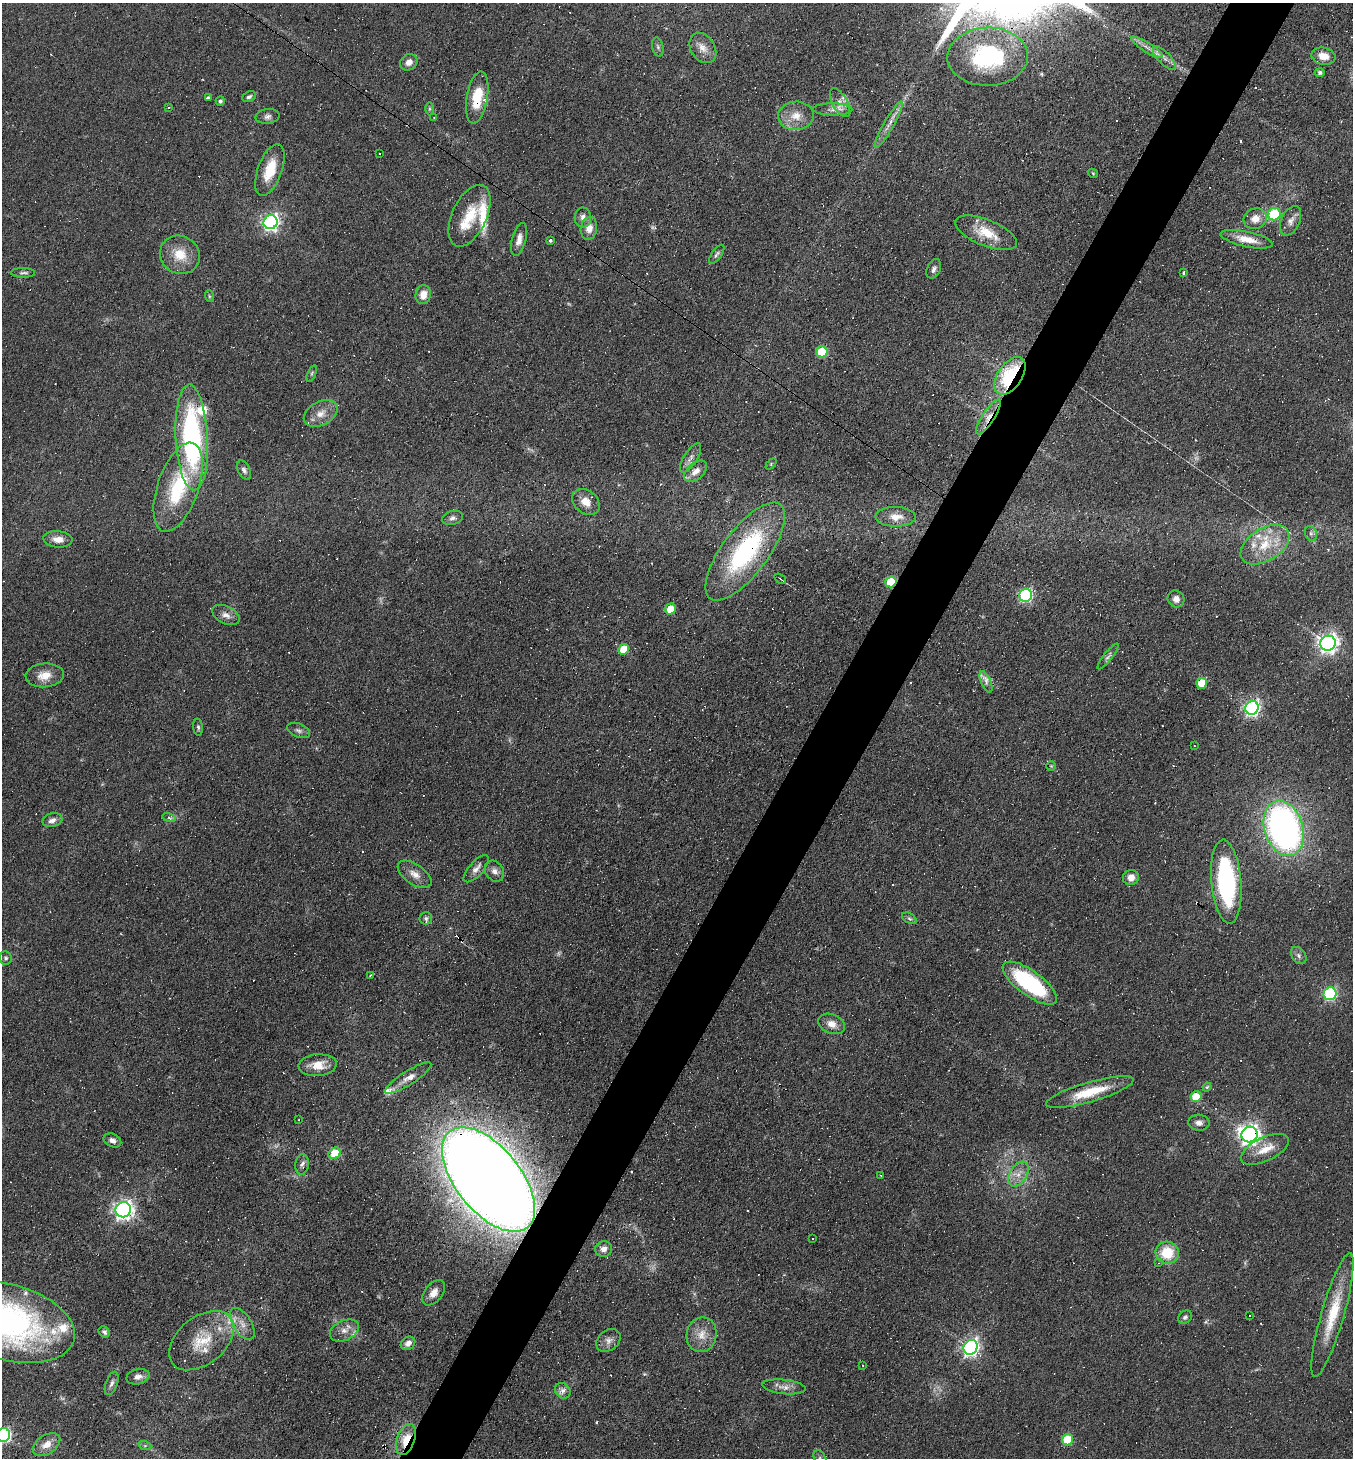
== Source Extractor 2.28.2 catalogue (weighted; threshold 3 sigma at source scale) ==
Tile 10 of 4 x 4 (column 2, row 3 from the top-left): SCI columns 1636-2986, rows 1457-2912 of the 5834 x 5825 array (HDU 1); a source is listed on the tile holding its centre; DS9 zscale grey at full resolution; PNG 1355 x 1460 px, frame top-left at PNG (2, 3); each listed source drawn as its Kron ellipse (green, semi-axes under 4 px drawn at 4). Shown black and unused: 5% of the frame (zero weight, under 5 of 9 exposures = <1% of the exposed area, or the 3 px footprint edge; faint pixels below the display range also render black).
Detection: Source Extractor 2.28.2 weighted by HDU 2 'WHT'; one run over the whole footprint, this tile lists its part. Background 0.104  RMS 0.0049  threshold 0.0201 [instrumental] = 3 sigma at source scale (4.09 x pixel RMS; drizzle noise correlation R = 1.36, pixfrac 0.8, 0.05/0.05 arcsec/px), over >= 5 px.
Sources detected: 203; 4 too faint to see at this stretch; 50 cosmic-ray / hot-pixel residue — neither listed nor drawn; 13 inside a brighter listed object's ellipse — not listed separately; the other 136 listed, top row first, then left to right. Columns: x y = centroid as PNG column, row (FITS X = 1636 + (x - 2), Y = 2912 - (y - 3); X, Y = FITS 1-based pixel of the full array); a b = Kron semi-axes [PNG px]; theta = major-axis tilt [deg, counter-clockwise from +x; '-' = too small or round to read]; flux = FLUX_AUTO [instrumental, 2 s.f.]
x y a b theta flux
658 47 10 5 -76 1.1
1147 47 18 5 -32 3
703 48 16 12 -56 4.7
1323 56 12 8 -11 5.7
988 57 40 29 2 54
1164 58 15 6 -46 2.7
409 62 9 7 38 2.9
1320 73 5 4 - 1.2
249 97 7 5 25 1.2
477 97 26 10 80 15
208 98 4 3 - 0.8
220 101 5 4 - 1.2
840 103 16 7 -61 3.5
168 107 3 2 - 0.49
429 109 6 4 89 0.64
832 109 20 6 -1 3.2
268 116 12 7 8 1.9
796 116 18 14 2 7.4
434 118 3 3 - 0.31
889 125 26 5 60 4.1
380 153 3 3 - 0.78
270 170 27 12 70 12
1093 173 5 4 - 0.54
1274 214 6 6 - 24
469 216 33 17 65 14
583 217 10 8 -89 2.4
1255 219 12 10 25 4.7
1291 221 15 9 65 3.1
271 222 7 7 - 150
589 228 12 8 80 4.4
986 233 33 13 -22 12
519 239 17 7 75 3.5
1247 239 27 7 -12 7.1
550 240 3 3 - 1.2
717 254 11 5 55 1.2
180 255 20 18 -33 11
934 269 10 6 64 1.7
1183 272 3 3 - 1.4
23 273 12 5 -1 1.3
423 295 9 7 75 5
209 296 6 4 -72 0.61
822 352 6 5 - 22
312 373 9 4 68 0.77
1010 376 21 12 55 46
321 413 18 12 28 5.8
988 417 20 6 57 4.4
192 437 53 16 -87 94
691 458 17 6 58 2.4
771 464 6 4 47 0.59
244 470 10 6 -66 1.5
695 471 13 8 41 3.6
178 487 46 20 71 34
586 502 15 11 -38 5.6
896 517 20 10 -1 6.3
453 518 10 7 15 1.8
1311 533 7 6 - 1.2
58 539 14 8 -4 4.3
1265 545 27 16 32 15
745 551 59 23 53 71
780 579 6 2 -35 0.52
891 582 5 5 - 21
1026 595 6 6 - 69
1176 599 8 8 - 3
671 609 5 5 - 10
226 615 14 8 -26 3.2
1328 643 8 7 - 240
624 649 5 5 - 11
1108 656 16 4 52 1.5
45 675 19 12 4 6.5
986 682 11 5 -67 2.1
1202 683 5 5 - 11
1252 708 7 6 - 140
198 727 8 5 -84 0.97
299 730 12 6 -23 1.6
1194 746 3 3 - 0.41
1051 766 4 4 - 0.48
169 818 7 3 -9 1
52 820 10 7 15 2.3
1284 828 28 19 -73 200
476 869 17 7 48 3
494 871 11 9 -53 2.7
415 874 19 10 -34 4.4
1131 878 8 7 - 3.9
1226 882 42 15 -85 69
426 918 6 6 - 1
909 918 8 5 -29 0.89
1299 956 9 6 -53 1.6
6 958 7 6 - 0.98
370 975 4 2 - 0.46
1030 983 32 12 -36 50
1330 994 6 6 - 64
832 1024 14 9 -22 4.4
318 1065 19 11 5 7.3
408 1078 27 7 32 4.2
1207 1087 4 4 - 0.62
1090 1092 45 10 16 16
1196 1096 5 5 - 13
299 1120 3 2 - 0.29
1199 1123 10 8 -4 2.5
1250 1135 8 7 - 270
112 1140 9 6 -25 2.1
1265 1149 26 11 25 8.4
335 1153 6 5 - 13
302 1164 10 6 84 1.8
1018 1174 13 8 59 4.2
881 1175 3 2 - 0.51
489 1179 62 32 -51 1700
123 1210 8 7 - 230
813 1239 3 2 - 0.52
604 1249 8 7 - 3.1
1167 1253 12 11 - 14
1159 1263 4 3 - 0.47
434 1293 14 9 51 3.8
1332 1315 64 11 74 20
1249 1316 2 2 - 0.5
1185 1317 7 6 - 1.1
8 1322 69 38 -15 150
242 1324 18 9 -58 4.5
344 1330 15 10 24 3.8
104 1332 6 5 - 1.1
701 1335 17 15 79 6.6
608 1340 13 10 38 3
202 1341 37 23 39 18
408 1343 8 6 37 2.4
971 1347 8 7 - 160
862 1365 3 2 - 0.42
138 1377 12 7 13 2.5
112 1383 12 5 69 1.6
784 1387 21 7 -6 3.4
563 1391 9 7 -45 2.1
3 1435 7 6 - 75
406 1439 16 9 69 9.5
1068 1440 6 5 - 18
46 1445 15 9 33 4.5
145 1446 6 4 -18 0.78
820 1458 9 5 -64 1.2
Overlapping masked pixels (flux is a lower limit): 11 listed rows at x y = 988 57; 477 97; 1010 376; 988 417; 192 437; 745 551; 891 582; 408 1078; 1250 1135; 489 1179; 406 1439
Isophote crosses this tile's border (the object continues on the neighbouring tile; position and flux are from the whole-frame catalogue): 3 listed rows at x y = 8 1322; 3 1435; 820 1458